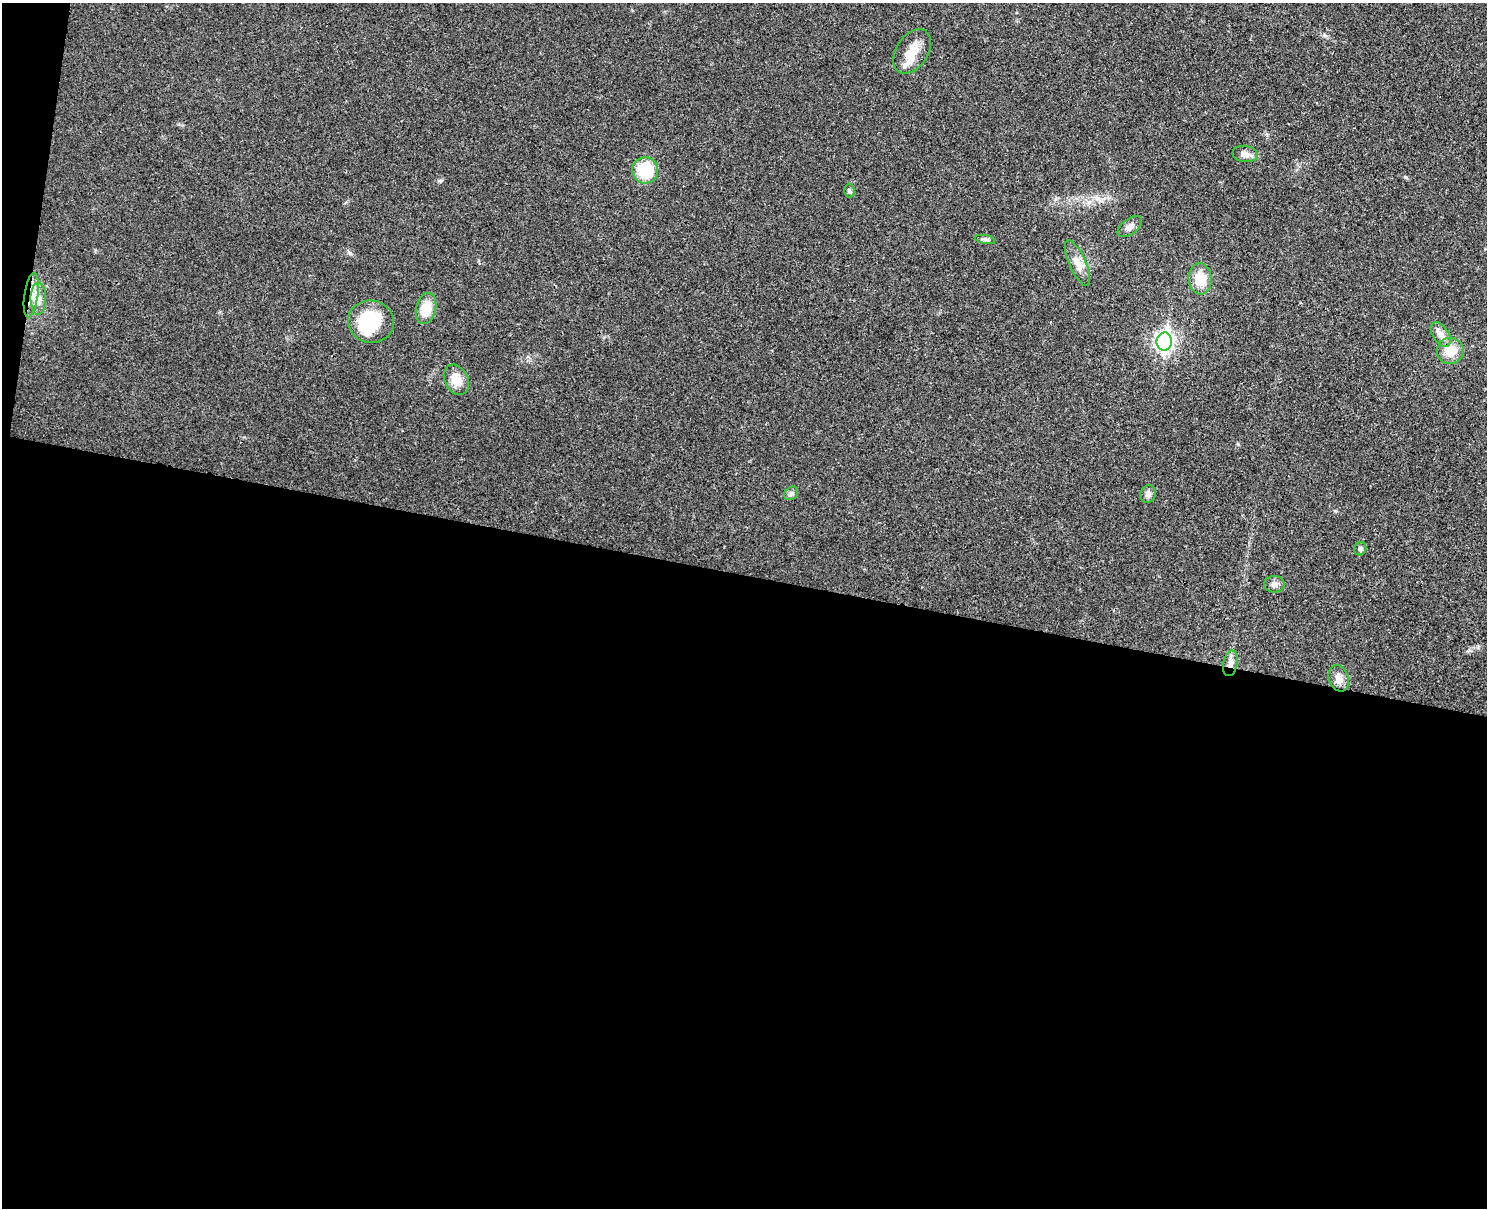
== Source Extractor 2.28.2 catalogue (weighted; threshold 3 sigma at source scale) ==
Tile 10 of 3 x 4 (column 1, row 4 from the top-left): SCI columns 173-1657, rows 17-1222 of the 4917 x 4852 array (HDU 1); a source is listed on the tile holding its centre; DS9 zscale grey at full resolution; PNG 1489 x 1210 px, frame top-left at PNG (2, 3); each listed source drawn as its Kron ellipse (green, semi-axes under 4 px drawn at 4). Shown black and unused: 53% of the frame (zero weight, under 3 of 4 exposures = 6% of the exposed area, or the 3 px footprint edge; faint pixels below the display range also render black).
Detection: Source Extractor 2.28.2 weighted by HDU 2 'WHT'; one run over the whole footprint, this tile lists its part. Background 0.0314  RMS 0.0048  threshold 0.0215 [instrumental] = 3 sigma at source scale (4.5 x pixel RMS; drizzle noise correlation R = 1.50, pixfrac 1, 0.05/0.05 arcsec/px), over >= 5 px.
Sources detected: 24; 2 inside a brighter object's white glare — neither listed nor drawn; the other 22 listed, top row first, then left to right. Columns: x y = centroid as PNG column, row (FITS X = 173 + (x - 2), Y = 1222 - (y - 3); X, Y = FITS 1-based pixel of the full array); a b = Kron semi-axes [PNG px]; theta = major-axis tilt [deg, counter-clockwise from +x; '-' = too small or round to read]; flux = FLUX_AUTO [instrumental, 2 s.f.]
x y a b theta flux
912 51 24 16 57 8.7
1245 154 12 8 -8 2.7
645 170 13 13 - 18
849 190 7 5 -88 0.85
1130 227 14 7 36 2.3
985 239 10 4 -11 1
1078 263 24 8 -66 5
1200 279 15 11 -84 9.1
31 295 22 7 82 6
38 298 16 8 89 3.8
426 308 16 10 78 9.5
371 322 23 21 -12 22
1441 334 14 8 -55 3.3
1164 341 9 7 80 190
1450 351 13 13 - 8.2
456 380 16 11 -62 6.7
791 493 7 6 - 1.2
1148 494 9 7 69 1.9
1360 549 7 6 - 1
1274 584 10 8 2 2.1
1230 663 13 7 78 2.9
1339 678 13 10 -71 4.1
Overlapping masked pixels (flux is a lower limit): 2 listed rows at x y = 31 295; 1230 663
Unlisted compact peaks at least as high as the median listed source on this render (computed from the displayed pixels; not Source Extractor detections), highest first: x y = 440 181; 1406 177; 1335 511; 1238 444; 1469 650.